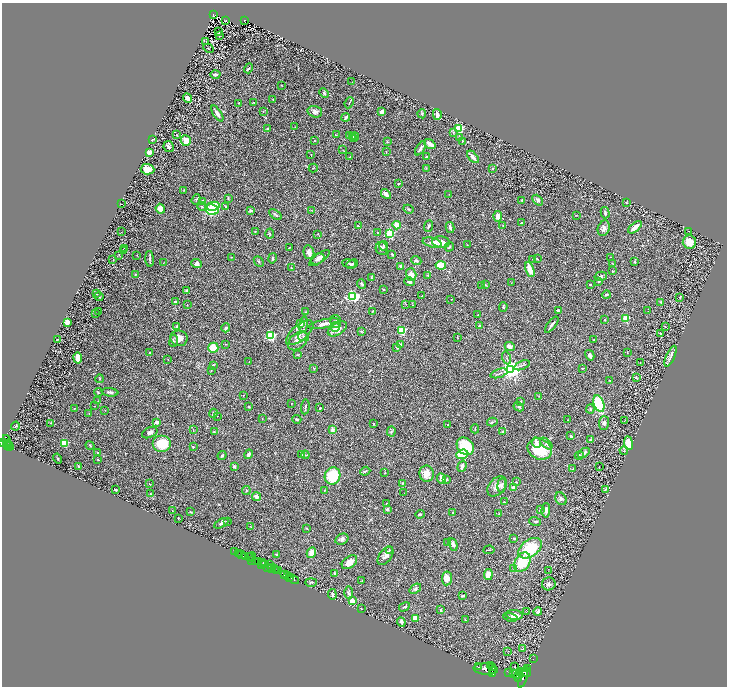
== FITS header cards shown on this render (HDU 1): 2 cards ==
NAXIS1  =                 1449
NAXIS2  =                 1368

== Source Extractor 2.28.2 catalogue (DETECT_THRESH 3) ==
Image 1449 x 1368 px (HDU 1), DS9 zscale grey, zoomed out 1/2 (1 PNG px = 2 x 2 image px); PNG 729 x 688 px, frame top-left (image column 1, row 1367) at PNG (2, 3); each listed source drawn as its Kron ellipse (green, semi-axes under 4 px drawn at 4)
Background 0.407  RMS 0.029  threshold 0.0858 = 3 sigma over >= 5 px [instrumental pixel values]
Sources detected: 431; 38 cannot appear on this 1/2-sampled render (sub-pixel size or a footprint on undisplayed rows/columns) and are neither listed nor drawn; the other 393 listed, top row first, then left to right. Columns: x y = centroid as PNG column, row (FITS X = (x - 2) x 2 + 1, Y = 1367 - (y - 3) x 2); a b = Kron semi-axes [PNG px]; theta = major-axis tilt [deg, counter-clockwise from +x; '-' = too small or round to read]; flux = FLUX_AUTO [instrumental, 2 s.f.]
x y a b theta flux
213 15 3 3 - 84
244 20 3 3 - 74
225 21 2 1 - 1.3
219 31 2 2 - 48
219 35 2 1 - 2.4
206 42 3 2 - 1.9
209 48 5 2 - 3.1
248 68 5 3 - 5.3
215 74 5 3 - 13
352 82 4 1 - 2
281 85 2 2 - 2.6
324 93 5 4 - 8.5
187 98 5 4 - 23
273 99 3 3 - 4.5
254 102 3 2 - 4
239 103 3 3 - 3
349 103 6 2 64 4.5
382 111 4 3 - 17
263 112 3 2 - 2.8
315 112 7 5 -17 20
217 114 9 3 -56 22
422 114 5 2 - 6.1
437 114 5 3 - 34
346 117 4 3 - 16
295 127 2 1 - 1.4
458 128 3 3 - 490
268 129 4 3 - 6
453 132 4 3 - 5.4
177 135 3 2 - 2.2
336 135 3 2 - 2.5
349 135 3 2 - 6.5
352 136 3 3 - 18
355 137 4 3 - 13
459 137 3 3 - 5.3
153 139 3 1 - 4.1
353 139 3 2 - 8.7
186 141 5 5 - 44
314 141 2 2 - 3.3
462 141 3 2 - 3.1
387 142 3 3 - 3.8
430 144 6 3 -36 30
169 146 6 5 - 12
420 148 8 3 57 14
343 150 4 2 - 2.1
386 151 2 2 - 1.8
149 152 3 3 - 69
311 155 2 1 - 1.4
350 157 2 2 - 2.2
426 157 2 2 - 2.8
473 157 7 2 -48 30
313 168 4 2 - 3.6
426 168 3 2 - 3
493 168 3 2 - 3.5
147 169 7 5 -5 60
398 184 3 2 - 3
184 190 3 2 - 3.1
386 194 5 3 - 26
449 194 2 1 - 1.4
228 198 3 2 - 5.9
196 200 5 3 - 6.3
522 200 2 2 - 4.1
538 200 6 4 -48 16
203 201 3 3 - 6.2
626 203 2 2 - 7.4
121 204 2 1 - 1.5
213 206 6 4 12 77
225 206 3 3 - 4.1
202 207 4 3 - 7.1
160 209 5 4 - 41
408 209 5 3 - 6.2
212 210 7 5 -10 190
311 210 3 2 - 1.9
251 211 4 3 - 6.2
605 213 6 3 -75 9.3
275 215 7 2 -37 9.8
576 215 4 1 - 2.4
498 216 5 4 - 29
522 223 2 2 - 4.6
397 225 4 4 - 59
358 226 4 2 - 3.8
429 226 6 3 70 9.3
503 226 3 2 - 5
635 227 8 2 38 42
450 228 5 3 - 12
604 228 8 6 70 24
688 231 2 1 - 1.8
121 232 2 2 - 2
255 232 2 2 - 2.3
378 233 2 2 - 2.2
270 234 5 3 - 6.2
318 234 3 3 - 4.1
390 234 3 3 - 610
441 242 9 6 -6 35
689 242 7 6 - 63
432 243 9 4 -14 27
467 245 2 1 - 1.7
383 246 5 4 - 11
290 247 3 2 - 3.6
449 247 5 3 - 5.3
125 248 3 2 - 1.9
382 249 6 6 - 16
124 250 4 3 - 6.4
309 252 7 5 -77 22
392 254 3 3 - 7.7
119 255 3 2 - 3.4
137 255 3 1 - 2.2
231 257 2 2 - 6
611 257 3 1 - 2
272 258 5 3 - 8.2
319 258 12 4 37 30
150 259 8 3 -88 10
317 259 7 5 29 19
532 259 3 2 - 2.2
537 259 3 2 - 2.7
113 260 3 2 - 3.6
259 261 6 3 -49 5
416 261 5 3 - 11
634 262 3 3 - 5.1
163 263 2 1 - 1.2
612 263 3 2 - 2.4
197 264 5 4 - 19
349 264 7 2 -9 6.1
352 264 6 2 26 13
441 265 5 4 - 84
401 266 2 2 - 15
291 268 3 2 - 4.6
530 270 8 3 -70 59
612 271 2 2 - 4.7
135 274 3 2 - 4
411 274 6 5 - 37
427 275 4 2 - 3.3
601 276 6 4 14 8.9
371 277 4 3 - 5
599 281 4 2 - 3.3
410 282 5 4 - 14
511 282 2 1 - 1.4
362 284 5 3 - 13
485 284 4 3 - 4.1
590 285 2 2 - 10
482 286 3 2 - 5
383 289 2 2 - 7.1
186 291 3 3 - 9.4
96 293 3 2 - 4.2
606 295 4 3 - 8.7
353 296 4 3 - 670
422 296 2 1 - 3.2
99 297 4 2 - 4.4
680 297 3 2 - 3.5
451 299 3 1 - 1.6
175 301 2 2 - 35
661 302 3 2 - 7.4
406 304 2 2 - 1.8
187 305 2 2 - 2.9
413 305 2 2 - 1.9
503 307 5 2 - 7.9
558 310 3 2 - 7
373 311 3 2 - 3.6
648 311 2 2 - 1.9
99 312 2 1 - 1.8
305 312 2 2 - 5.9
96 313 3 2 - 8.5
478 315 2 2 - 11
626 319 3 2 - 240
605 320 2 2 - 3.9
336 321 6 5 - 15
67 322 4 4 - 30
300 324 4 3 - 22
304 324 8 4 82 17
324 324 15 4 13 28
552 325 9 2 52 13
480 326 3 2 - 7.1
177 327 3 3 - 6
335 327 5 4 - 24
665 327 2 1 - 2.5
226 328 4 4 - 10
337 329 10 6 32 60
402 330 3 3 - 510
361 331 3 3 - 4.7
300 333 17 7 40 45
660 333 3 2 - 2.8
271 336 3 3 - 740
304 337 5 4 - 10
179 338 8 8 - 41
457 338 3 2 - 2.6
58 339 3 2 - 4.6
594 340 2 1 - 2.5
174 341 6 4 83 8.7
298 341 11 7 41 40
226 344 3 2 - 3.1
400 345 3 3 - 6.6
510 346 5 4 - 20
213 348 5 5 - 93
397 348 3 3 - 3.5
150 352 2 2 - 3
627 353 2 2 - 2.1
298 355 4 2 - 2.8
590 355 5 3 - 14
670 356 11 4 66 19
78 358 5 4 - 40
507 358 6 2 -72 4.5
168 359 2 2 - 2.8
249 362 2 2 - 2.1
640 363 2 1 - 1.7
213 365 3 2 - 5
522 365 8 2 22 6.8
582 368 3 2 - 4.3
314 369 3 2 - 3.2
511 369 4 3 - 4300
211 370 2 2 - 2.1
499 373 9 3 19 9.4
636 378 3 3 - 3.9
100 379 4 2 - 4.2
609 380 3 2 - 3.2
98 392 4 2 - 4.5
110 392 8 3 -6 15
243 395 2 2 - 2.4
538 396 2 2 - 1.6
98 401 2 1 - 1.4
520 402 3 2 - 4.1
291 403 2 2 - 2.7
599 404 8 5 -69 270
95 406 2 2 - 1.8
249 407 2 2 - 20
305 407 7 2 84 7.6
519 407 5 4 - 8.8
75 408 3 2 - 3.5
320 408 3 2 - 3.7
590 409 4 2 - 5.7
105 410 2 2 - 2.1
213 413 5 3 - 5.5
89 414 2 2 - 3.4
217 416 2 1 - 1.6
262 419 2 1 - 1.7
297 419 4 2 - 6.8
568 420 2 1 - 1.4
625 420 3 2 - 2
157 422 4 3 - 18
492 422 5 3 - 6
51 423 4 2 - 2.5
604 423 6 5 - 15
374 424 3 2 - 2.6
447 425 3 1 - 2
16 426 4 3 - 5.2
193 429 2 2 - 2
475 429 4 2 - 3.7
332 430 3 3 - 20
391 431 5 4 - 7.9
503 431 3 3 - 4.8
214 432 3 3 - 4.6
150 433 8 5 24 19
571 436 4 3 - 10
591 440 3 3 - 6.4
6 441 5 3 - 980
537 442 6 4 -67 19
3 443 3 2 - 980
7 443 3 1 - 130
64 443 3 3 - 260
628 443 7 4 -82 110
162 444 9 8 - 140
546 444 7 4 -42 14
7 445 2 1 - 210
90 445 4 2 - 5.1
9 446 4 2 - 280
465 446 9 7 -50 230
193 447 3 2 - 3.4
540 449 12 10 -27 220
624 451 4 3 - 5.6
98 453 2 2 - 18
584 453 6 3 40 20
249 454 5 3 - 13
462 454 6 4 21 140
222 455 5 2 - 7.9
301 455 4 3 - 6.2
305 455 4 3 - 6.6
579 456 4 3 - 6.5
58 458 5 2 - 4.5
98 460 3 2 - 4.6
79 466 3 2 - 5.5
234 466 3 3 - 13
462 466 6 3 72 20
599 467 2 2 - 3.6
573 469 3 2 - 3.5
365 471 5 3 - 7.9
385 473 3 2 - 3
427 474 8 7 - 58
332 476 8 7 - 210
441 479 5 3 - 38
447 479 4 3 - 5.1
516 482 2 2 - 3.8
402 483 4 4 - 5.9
149 484 2 2 - 2.1
502 485 7 4 84 12
497 486 11 8 50 44
514 487 2 2 - 55
115 489 3 2 - 5.6
606 489 3 2 - 3.2
246 490 4 3 - 5.4
324 490 2 2 - 2.1
404 493 2 1 - 1.5
151 494 2 2 - 3.3
256 496 4 4 - 24
561 499 7 5 -56 14
504 502 3 3 - 5.6
387 503 3 2 - 2.4
387 509 2 2 - 26
540 510 4 3 - 13
546 510 7 3 87 15
172 511 2 2 - 2.2
191 512 4 2 - 3.9
453 512 3 2 - 4.2
499 513 2 2 - 2.7
420 514 4 3 - 6.5
178 518 2 2 - 4
227 521 3 2 - 4.1
535 521 6 2 -17 5.4
221 523 8 4 28 10
251 527 2 2 - 1.6
306 528 3 2 - 3.6
514 538 3 3 - 4.9
342 539 7 5 28 15
448 542 3 2 - 2.6
453 544 7 4 -66 18
530 548 13 8 36 200
389 550 3 3 - 5
489 550 5 3 - 5.1
234 551 2 2 - 79
238 553 2 2 - 160
311 553 6 4 63 39
277 554 3 2 - 5.9
242 555 2 1 - 530
245 556 4 2 - 48
252 556 4 1 - 18
385 556 10 6 54 25
250 558 4 2 - 120
252 560 2 1 - 56
255 561 3 1 - 350
258 561 3 1 - 420
349 562 9 5 38 40
522 562 10 7 59 180
263 563 2 2 - 430
262 565 4 1 - 280
264 565 2 2 - 240
269 565 4 2 - 640
268 568 4 2 - 380
271 568 3 1 - 480
513 568 3 2 - 3
275 569 3 2 - 800
278 570 4 3 - 390
276 571 2 1 - 300
548 571 3 2 - 2.1
284 574 3 2 - 550
335 574 4 3 - 6.4
488 574 6 4 82 36
287 575 3 2 - 630
290 577 2 1 - 520
447 578 7 5 83 36
294 579 6 2 -33 200
362 581 3 2 - 2.8
311 582 6 3 1 7.1
549 584 7 6 - 18
415 589 6 4 37 12
349 593 6 4 -89 12
332 594 5 3 - 8.1
463 596 4 2 - 4.8
352 601 2 2 - 170
404 607 6 2 29 5.9
362 609 2 1 - 1.4
441 610 3 2 - 8.4
526 612 2 2 - 1.8
538 612 4 3 - 9.9
514 615 8 5 -6 33
511 617 7 4 -12 15
415 618 3 2 - 180
465 620 3 2 - 2.6
401 622 5 3 - 13
522 649 4 2 - 4.4
508 651 2 1 - 1.5
533 659 2 1 - 18
491 666 2 2 - 1600
515 666 2 1 - 1.5
478 667 2 1 - 220
493 668 4 2 - 2100
486 669 12 5 -5 12000
528 669 2 1 - 1600
493 671 3 2 - 2000
509 672 2 1 - 290
527 672 4 2 - 1200
492 673 2 2 - 1500
524 673 7 3 -10 6500
514 674 4 2 - 3400
516 674 5 2 - 4100
518 676 6 2 71 4100
523 678 10 3 72 4000
At the frame edge (FLAGS 8, measured only in part): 1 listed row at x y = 3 443
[38 sub-pixel or undisplayed-footprint detections neither listed nor drawn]